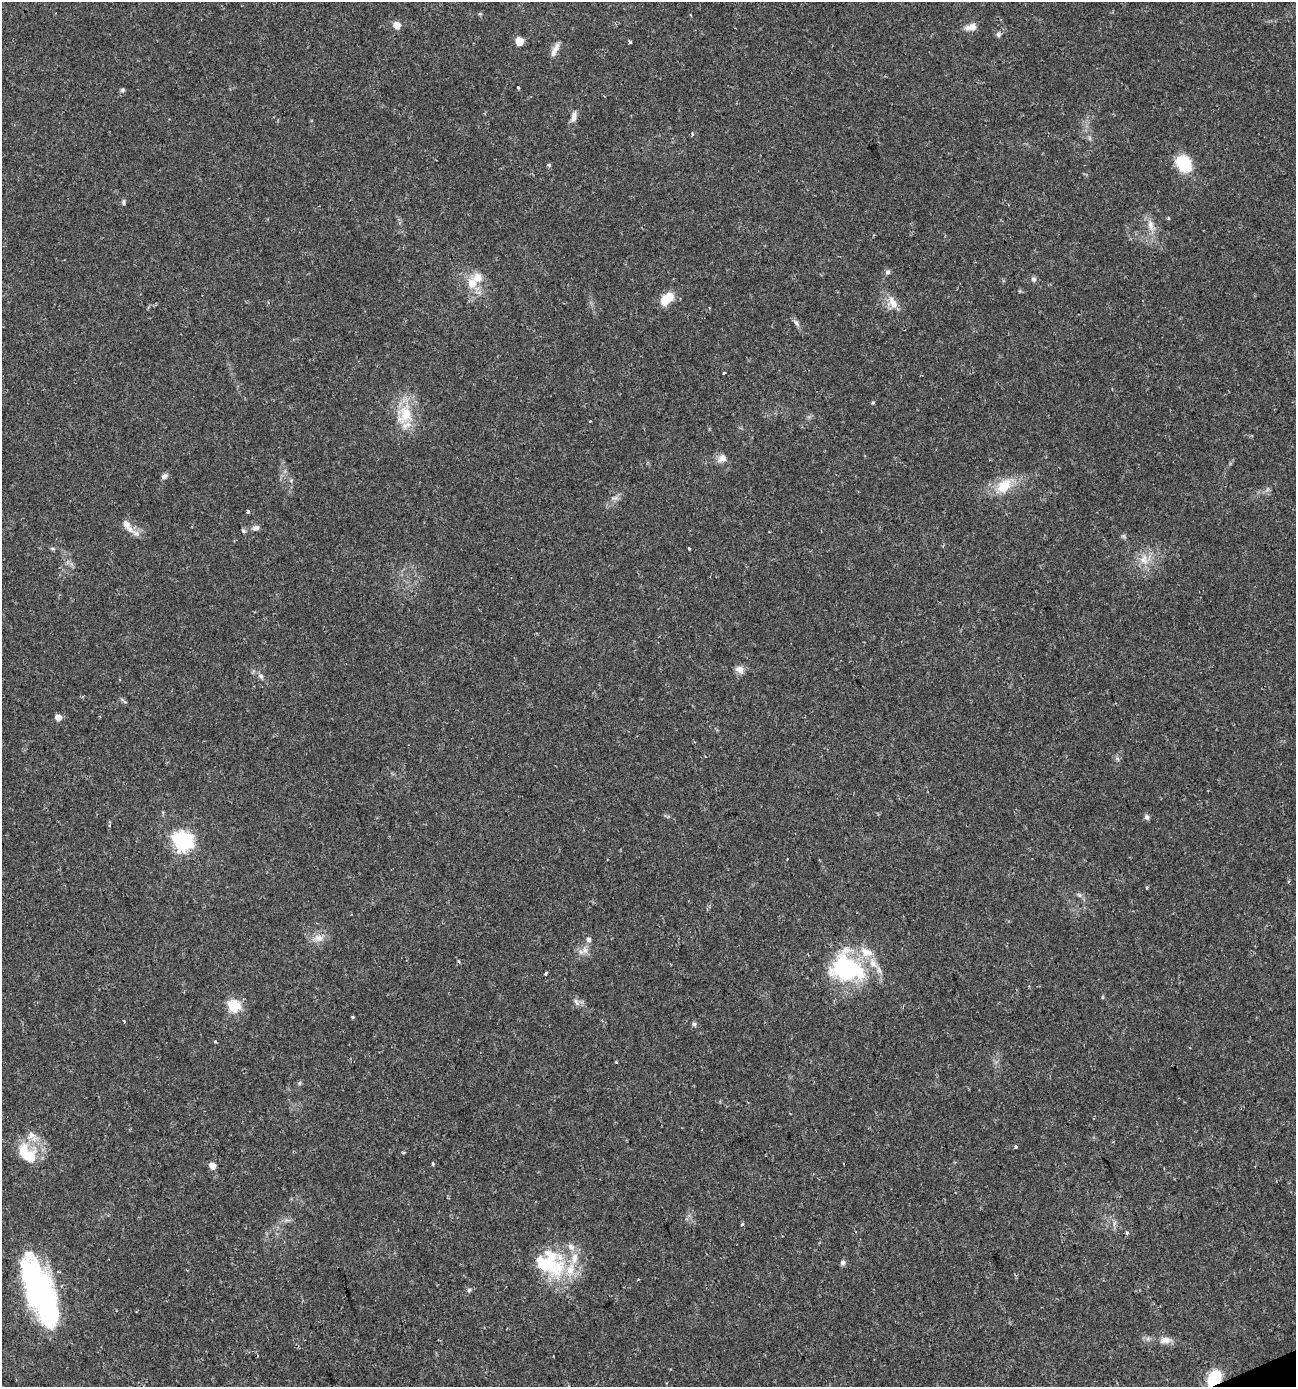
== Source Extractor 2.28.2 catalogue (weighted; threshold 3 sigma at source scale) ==
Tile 6 of 4 x 4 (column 2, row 2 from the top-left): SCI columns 1431-2724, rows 2769-4153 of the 5391 x 5539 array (HDU 1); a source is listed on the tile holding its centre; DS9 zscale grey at full resolution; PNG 1298 x 1389 px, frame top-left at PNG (2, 2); no overlay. Shown black and unused: <1% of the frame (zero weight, under 2 of 3 exposures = <1% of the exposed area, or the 3 px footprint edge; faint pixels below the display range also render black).
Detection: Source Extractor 2.28.2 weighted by HDU 2 'WHT'; one run over the whole footprint, this tile lists its part. Background 0.0335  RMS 0.0032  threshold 0.0146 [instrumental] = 3 sigma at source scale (4.5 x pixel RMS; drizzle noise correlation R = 1.50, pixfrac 1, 0.0396/0.0396 arcsec/px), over >= 5 px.
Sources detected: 86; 2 inside a brighter object's white glare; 2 cosmic-ray / hot-pixel residue — not listed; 7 inside a brighter listed object's ellipse — not listed separately; the other 75 listed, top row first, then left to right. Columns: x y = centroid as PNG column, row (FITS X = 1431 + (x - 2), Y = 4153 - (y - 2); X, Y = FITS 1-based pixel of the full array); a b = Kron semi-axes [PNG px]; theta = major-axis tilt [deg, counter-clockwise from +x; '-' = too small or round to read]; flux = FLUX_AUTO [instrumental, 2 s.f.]
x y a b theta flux
397 25 5 5 - 5.5
971 27 15 8 10 2.5
998 34 7 6 - 0.85
519 41 6 5 - 7.7
630 42 4 3 - 0.49
556 47 17 7 56 2.2
518 87 3 3 - 1.2
122 90 6 5 - 0.58
574 117 15 7 76 2.1
692 134 4 3 - 0.43
1089 138 7 4 -71 0.57
1184 163 14 11 -56 17
549 165 5 4 - 0.56
123 202 9 4 90 0.58
1168 218 4 4 - 0.36
1150 225 17 7 -84 2.8
888 272 7 6 - 0.85
1034 279 7 6 - 0.95
472 283 14 11 -78 4.9
667 298 18 10 40 6.3
892 302 19 11 -64 4
709 307 3 3 - 0.36
796 323 12 6 -54 1.1
724 373 3 3 - 0.81
873 402 5 4 - 0.47
405 414 26 19 76 12
590 421 3 2 - 0.24
722 458 11 10 - 2.3
164 476 8 6 32 1
1004 486 27 17 43 8.5
615 498 10 6 18 1.3
248 512 4 4 - 0.64
126 524 13 9 -53 2.4
256 528 10 7 15 1.2
243 531 7 5 -42 0.56
136 533 14 7 -31 2.1
1123 536 7 4 18 0.52
52 548 7 3 -19 0.46
689 549 3 2 - 0.39
1144 560 15 12 90 4.4
740 669 12 9 -40 2
261 676 9 6 -47 1
124 701 12 3 -37 0.62
58 717 5 5 - 3.1
1147 817 7 5 -69 0.96
109 825 4 3 - 0.33
183 841 8 7 - 140
1147 887 4 3 - 0.34
1079 895 7 5 -45 0.75
318 938 16 10 8 3
589 939 8 6 -85 1.1
585 950 10 9 - 2
847 968 44 34 -21 38
545 973 3 3 - 1
576 1002 12 5 -56 1.2
234 1006 6 6 - 33
352 1017 4 4 - 0.41
124 1021 3 2 - 0.62
694 1024 6 6 - 0.7
215 1041 3 3 - 0.4
299 1083 6 5 - 0.51
1016 1147 3 3 - 0.92
404 1152 5 3 - 0.37
27 1154 28 18 -50 12
433 1163 3 3 - 1.2
212 1166 6 5 - 3.4
742 1224 3 3 - 1.2
1126 1233 4 3 - 0.93
571 1247 12 8 -36 2
843 1262 7 6 - 0.88
544 1264 61 23 -17 21
469 1290 5 5 - 0.61
40 1291 68 25 -70 75
1165 1340 15 9 1 2.6
1214 1378 18 13 55 9.9
Overlapping masked pixels (flux is a lower limit): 1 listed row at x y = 1214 1378